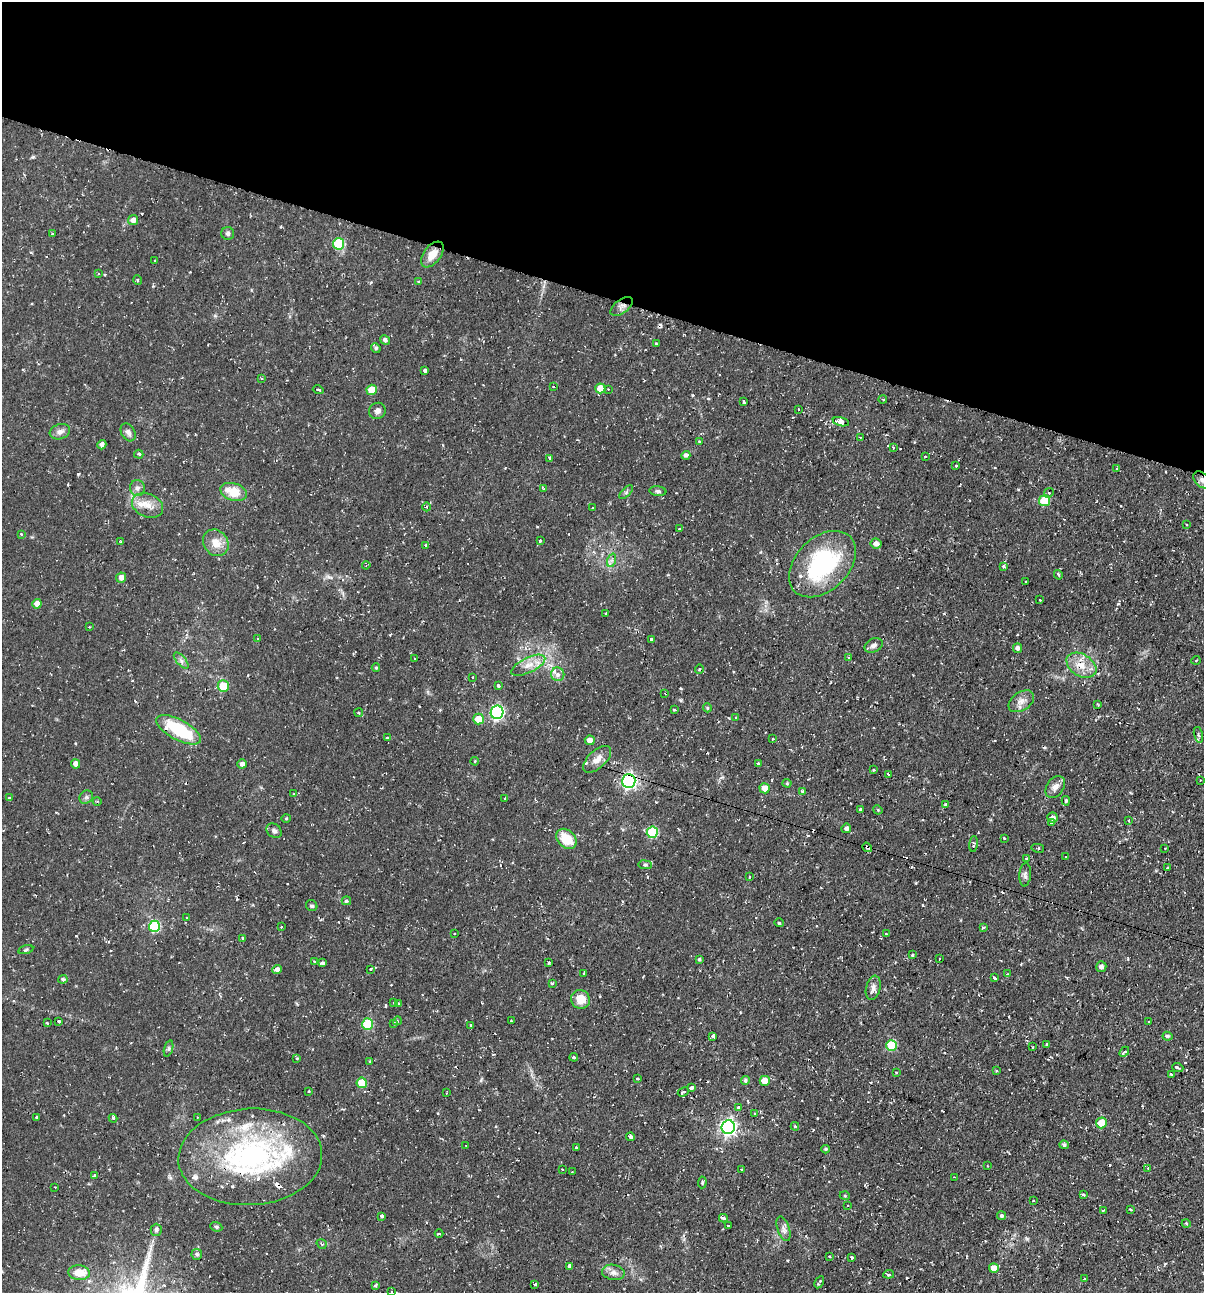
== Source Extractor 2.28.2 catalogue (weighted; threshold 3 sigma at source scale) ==
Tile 2 of 4 x 4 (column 2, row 1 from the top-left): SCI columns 1455-2656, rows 3873-5163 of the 5184 x 5163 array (HDU 1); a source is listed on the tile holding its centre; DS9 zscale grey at full resolution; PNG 1206 x 1295 px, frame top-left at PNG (2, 2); each listed source drawn as its Kron ellipse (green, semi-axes under 4 px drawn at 4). Shown black and unused: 23% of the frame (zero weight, under 2 of 3 exposures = <1% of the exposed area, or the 3 px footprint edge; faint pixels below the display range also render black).
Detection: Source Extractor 2.28.2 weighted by HDU 2 'WHT'; one run over the whole footprint, this tile lists its part. Background 0.058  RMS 0.0064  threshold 0.0286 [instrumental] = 3 sigma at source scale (4.5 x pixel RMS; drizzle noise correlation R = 1.50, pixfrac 1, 0.05/0.05 arcsec/px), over >= 5 px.
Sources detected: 288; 31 cosmic-ray / hot-pixel residue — neither listed nor drawn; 8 inside a brighter listed object's ellipse — not listed separately; the other 249 listed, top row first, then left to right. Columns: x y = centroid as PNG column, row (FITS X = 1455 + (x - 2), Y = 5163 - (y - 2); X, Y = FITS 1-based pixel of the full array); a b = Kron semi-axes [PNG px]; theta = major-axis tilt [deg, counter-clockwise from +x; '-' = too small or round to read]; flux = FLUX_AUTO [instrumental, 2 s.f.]
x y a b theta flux
133 220 5 5 - 3.2
228 233 6 6 - 1.5
53 234 3 3 - 0.91
339 244 5 5 - 37
432 254 15 8 53 7.3
155 261 3 2 - 0.86
98 273 3 2 - 0.46
138 280 4 3 - 0.69
419 282 3 3 - 0.61
622 306 13 7 38 2.8
385 340 5 4 - 1.7
656 344 3 3 - 0.89
376 348 5 4 - 1.2
425 370 3 3 - 11
262 378 3 3 - 0.75
553 387 4 3 - 0.7
600 388 5 5 - 9.3
608 389 2 2 - 0.53
318 390 5 3 - 1.9
372 390 5 5 - 11
883 400 4 2 - 0.49
743 402 4 3 - 2.8
798 409 3 2 - 0.54
377 411 8 8 - 2.4
841 422 8 4 -13 6.7
60 432 10 7 18 3.1
128 432 9 6 -59 2.6
860 437 2 2 - 0.49
699 441 3 3 - 0.53
102 445 5 4 - 2.4
893 447 4 3 - 0.56
139 454 5 3 - 0.86
686 455 5 4 - 2
925 456 3 2 - 0.66
549 458 3 3 - 1.1
956 466 3 2 - 0.79
1117 469 4 3 - 0.67
1202 480 10 6 -44 2.6
137 488 8 7 - 2.5
544 488 3 3 - 1.6
658 491 8 5 -7 1.6
234 492 13 8 -18 13
626 492 9 3 45 1.1
1049 493 5 4 - 0.89
1044 501 5 5 - 27
148 505 16 11 -23 7.7
427 507 4 3 - 0.66
593 508 3 2 - 0.74
1186 525 3 2 - 0.64
680 529 3 3 - 1.6
21 534 3 3 - 0.92
540 540 3 3 - 1.8
121 542 3 2 - 0.76
216 543 14 12 -52 7.8
876 544 5 5 - 2.7
426 545 4 3 - 1.5
612 560 7 4 71 1.4
822 564 39 26 45 72
366 565 4 3 - 0.83
1004 566 4 4 - 1.3
1058 575 5 3 - 0.89
121 578 5 5 - 3.7
1026 582 2 2 - 0.59
1040 600 3 3 - 0.79
37 604 5 4 - 4.6
606 613 3 3 - 0.69
89 627 2 2 - 0.56
257 638 3 2 - 0.54
651 640 4 3 - 3.2
874 645 10 6 25 2.4
1017 648 5 4 - 2.1
849 657 4 2 - 0.67
415 659 3 2 - 0.66
181 660 10 4 -49 2
1196 660 4 3 - 0.56
528 665 18 7 26 6.7
1081 665 16 11 -31 9.1
376 668 4 3 - 0.72
699 669 4 3 - 0.52
558 674 7 6 - 3.3
473 677 3 3 - 0.64
223 686 6 5 - 15
498 686 3 3 - 4.1
665 694 4 2 - 0.44
1021 701 14 9 35 4.4
1097 704 3 2 - 0.65
707 708 4 4 - 0.81
674 710 3 3 - 1.7
497 712 7 6 - 100
359 713 4 4 - 1.4
736 718 4 2 - 0.46
478 719 5 5 - 9.1
179 730 25 10 -28 37
1198 735 8 3 -76 1.1
387 738 3 3 - 0.82
773 739 3 2 - 0.87
590 740 5 5 - 3.3
597 759 17 9 43 5.5
475 761 4 3 - 0.53
758 763 3 3 - 1.8
75 764 4 4 - 3.5
242 764 4 4 - 2.3
873 770 3 3 - 0.69
888 774 3 2 - 1.2
1200 780 2 2 - 0.48
629 781 7 6 - 170
787 783 4 4 - 0.69
1055 787 12 8 56 4
765 788 5 5 - 6
803 791 3 3 - 1.7
294 794 3 3 - 0.88
86 797 7 6 - 1.6
9 798 3 3 - 1.5
505 798 3 2 - 0.52
97 801 4 3 - 0.56
1066 801 5 4 - 1.1
945 804 3 3 - 0.73
861 809 3 3 - 1.7
878 810 5 4 - 0.59
286 818 4 4 - 0.66
1052 818 5 5 - 2.6
1129 820 4 3 - 1.3
1051 823 3 3 - 2.4
846 828 5 4 - 2
274 831 8 6 -41 2
652 832 5 5 - 36
1004 838 3 3 - 1.5
566 839 11 8 -45 13
974 844 8 4 84 1.1
867 847 5 3 - 2.6
1038 848 6 2 -12 0.64
1165 848 2 2 - 0.58
1066 857 3 2 - 0.94
1026 859 3 2 - 0.61
645 865 7 3 -7 1.1
1167 868 3 2 - 0.47
1025 875 12 6 86 2.1
749 877 4 2 - 0.59
346 901 4 4 - 1.7
312 906 6 5 - 1.3
187 918 2 2 - 0.54
779 923 5 3 - 0.76
154 926 6 5 - 43
281 927 3 2 - 0.91
983 928 3 3 - 0.99
454 933 3 2 - 0.48
886 934 4 3 - 0.75
242 938 3 2 - 1.1
26 950 7 3 14 0.81
912 955 3 3 - 2.2
699 959 4 3 - 0.68
939 959 2 2 - 0.46
315 962 4 3 - 1.1
323 963 4 3 - 4.6
549 963 3 2 - 0.72
1101 967 5 5 - 2
277 969 5 4 - 2.1
370 969 3 3 - 0.8
584 973 3 3 - 0.77
1007 974 3 3 - 0.5
995 978 3 3 - 2
63 979 4 4 - 1.3
552 983 4 4 - 0.77
873 988 12 7 77 3.1
580 999 9 9 - 9.5
394 1003 2 2 - 0.55
399 1003 3 2 - 0.63
59 1021 3 3 - 1.7
397 1021 5 4 - 0.59
511 1021 2 2 - 0.59
1149 1022 2 2 - 0.47
47 1023 3 3 - 0.61
394 1023 3 3 - 1.4
368 1024 6 5 - 26
471 1025 3 2 - 1.1
713 1036 4 3 - 1.7
1167 1036 5 4 - 1.3
891 1045 5 5 - 28
1047 1045 3 3 - 1
1033 1047 3 2 - 0.84
169 1048 8 4 71 1.2
1124 1052 6 3 45 1.8
574 1057 4 3 - 2.2
297 1058 4 4 - 0.67
370 1061 4 3 - 0.58
1178 1068 5 3 - 2.6
996 1071 3 3 - 0.65
896 1073 3 2 - 0.56
1171 1074 3 3 - 1.1
637 1078 3 2 - 0.65
745 1080 4 4 - 1.3
765 1081 5 5 - 8.7
362 1083 5 5 - 14
692 1087 4 3 - 4.2
309 1092 3 3 - 0.91
683 1092 5 3 - 2.3
446 1093 3 2 - 0.55
738 1107 4 3 - 1.3
754 1114 3 3 - 2.5
197 1117 4 2 - 0.45
37 1118 3 3 - 1.1
113 1118 4 4 - 0.99
1101 1123 5 5 - 12
795 1126 4 3 - 0.83
728 1127 7 6 - 190
630 1137 4 3 - 8.1
466 1145 3 2 - 0.5
1064 1145 5 4 - 1.5
576 1147 3 2 - 0.55
826 1149 4 4 - 0.86
250 1157 72 48 3 140
987 1166 3 2 - 0.51
1148 1168 3 3 - 1.4
562 1169 3 2 - 0.49
742 1169 3 3 - 0.68
572 1172 2 2 - 0.52
94 1176 4 3 - 0.92
955 1177 4 2 - 0.56
702 1182 6 4 87 0.91
55 1187 2 2 - 0.38
1083 1194 3 3 - 1.5
845 1196 5 3 - 0.55
1033 1201 3 2 - 0.81
847 1206 2 2 - 0.53
1130 1209 3 2 - 1.2
1103 1210 3 2 - 0.64
382 1216 3 3 - 2.8
1002 1216 4 4 - 2.1
723 1218 4 3 - 2.9
1186 1223 4 3 - 0.68
729 1226 3 3 - 0.79
216 1227 6 4 -21 0.99
783 1229 13 6 -71 2.6
156 1230 6 5 - 1.5
439 1234 4 3 - 0.66
322 1244 5 3 - 0.68
197 1254 5 5 - 1.5
830 1257 3 3 - 1
852 1257 3 3 - 3.8
570 1266 4 3 - 1.7
994 1268 5 5 - 5.7
613 1272 11 7 -10 3.4
79 1273 11 7 -8 9
889 1274 5 4 - 1.4
1084 1278 3 2 - 0.62
819 1282 6 3 61 2
535 1285 4 2 - 0.55
375 1286 4 3 - 1.6
391 1292 3 3 - 1.1
Overlapping masked pixels (flux is a lower limit): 7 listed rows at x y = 622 306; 1202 480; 1081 665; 179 730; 629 781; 867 847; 250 1157
Isophote crosses this tile's border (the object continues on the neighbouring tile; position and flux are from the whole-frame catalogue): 2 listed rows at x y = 1202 480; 391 1292
Unlisted compact peaks at least as high as the median listed source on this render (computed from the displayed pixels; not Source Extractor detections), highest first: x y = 78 474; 33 157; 692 395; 1118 604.